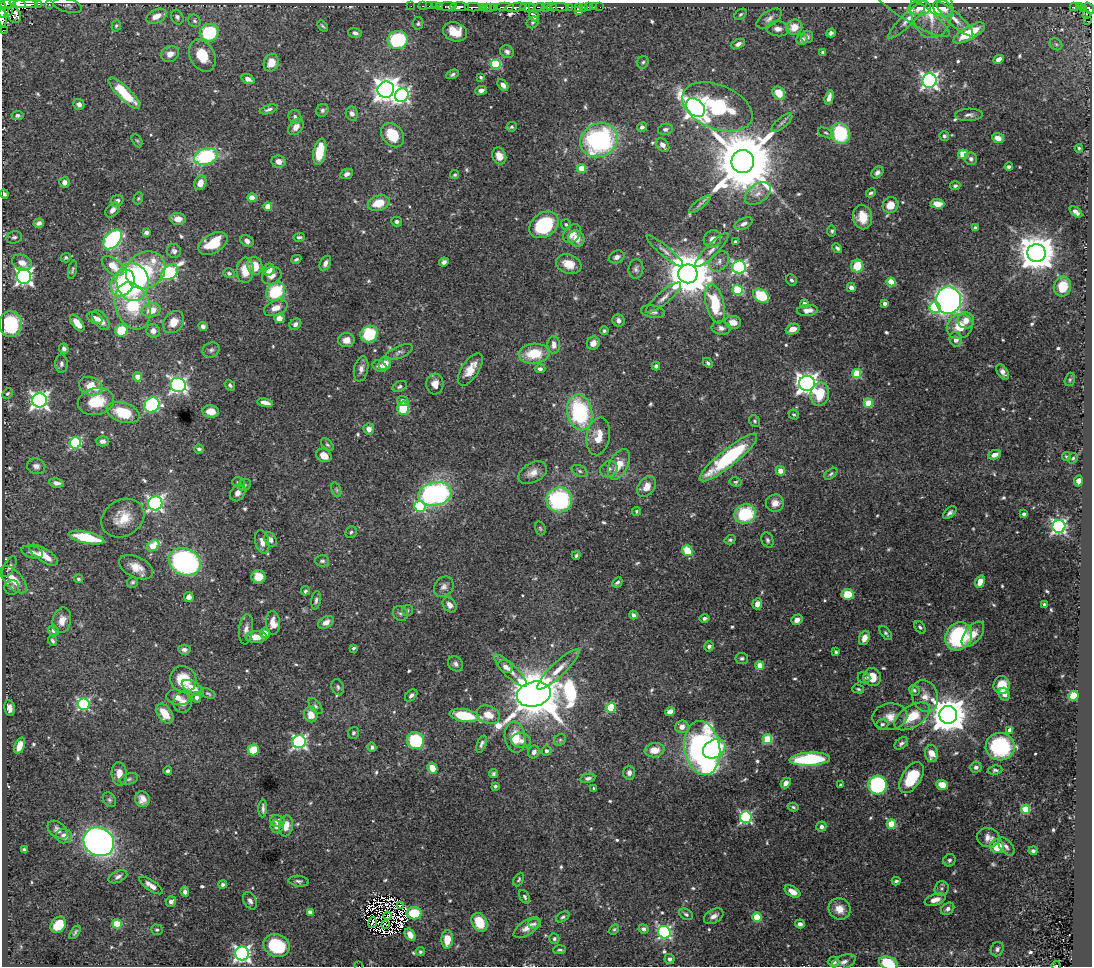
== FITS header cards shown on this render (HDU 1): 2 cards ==
NAXIS1  =                 1090
NAXIS2  =                  964

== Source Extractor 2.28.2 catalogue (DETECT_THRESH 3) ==
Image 1090 x 964 px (HDU 1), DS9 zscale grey, 1 PNG px = 1 image px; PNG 1094 x 968 px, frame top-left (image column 1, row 964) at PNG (2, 3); each listed source drawn as its Kron ellipse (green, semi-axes under 4 px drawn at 4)
Background 0.622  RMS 0.018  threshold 0.0533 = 3 sigma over >= 5 px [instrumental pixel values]
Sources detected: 674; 13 with non-positive FLUX_AUTO (blend fragments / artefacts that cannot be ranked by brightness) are neither listed nor drawn; of the other 661, the 500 brightest by FLUX_AUTO listed and drawn (161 fainter detections omitted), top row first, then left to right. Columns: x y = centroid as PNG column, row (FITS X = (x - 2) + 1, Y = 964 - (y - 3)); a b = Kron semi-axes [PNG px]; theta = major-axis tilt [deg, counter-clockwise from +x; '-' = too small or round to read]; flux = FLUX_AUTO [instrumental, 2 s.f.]
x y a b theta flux
8 4 8 3 9 300
18 4 8 4 -11 440
25 4 13 2 0 430
38 4 3 3 - 26
49 4 3 3 - 3.6
68 6 15 6 -13 5.2
411 6 2 2 - 6.5
422 6 3 2 - 12
429 6 2 2 - 7.5
435 6 2 2 - 3.4
440 7 3 2 - 14
448 7 9 3 0 59
459 7 9 4 -2 440
473 7 8 3 1 300
482 7 2 2 - 9.8
486 7 3 3 - 23
495 7 2 2 - 89
505 7 9 2 1 120
516 7 11 3 9 53
527 7 7 3 -1 270
532 7 3 3 - 140
540 7 5 3 - 140
546 7 5 3 - 94
552 7 5 2 - 260
560 7 9 3 0 75
569 7 3 2 - 77
578 7 3 2 - 28
583 7 2 2 - 6
588 7 2 2 - 5.1
593 7 2 2 - 4.2
600 7 2 2 - 3.1
1074 7 4 2 - 41
1079 7 3 2 - 27
491 8 4 3 - 55
920 8 11 7 2 9.1
943 8 10 8 -25 12
1084 8 3 2 - 6.3
1089 8 6 3 -52 180
2 9 8 2 -88 130
909 9 47 11 -33 19
932 9 29 21 -88 44
578 11 4 4 - 12
8 12 3 2 - 27
740 14 7 4 39 2.1
14 15 8 6 -66 34
1087 15 3 2 - 34
156 16 11 6 24 14
534 16 6 4 -53 5.4
177 17 8 6 -64 3.6
2 18 9 3 -84 39
769 19 14 7 33 6.6
908 19 26 6 45 10
955 19 24 6 -42 11
194 21 6 6 - 2.6
1087 21 3 2 - 6.3
533 22 6 5 - 2.1
418 23 6 5 - 2.1
116 26 6 4 72 2.1
322 26 6 3 -47 2
794 27 8 7 - 17
778 29 11 7 -5 6.7
3 30 3 2 - 31
455 32 12 9 -21 24
209 33 9 9 - 85
355 33 7 5 -15 3.6
831 33 5 4 - 3.6
969 33 18 6 30 49
807 37 6 6 - 4
802 39 6 5 - 5.9
398 40 10 9 - 100
738 44 7 4 24 5
1056 44 7 5 -42 2.9
507 52 7 6 - 4
823 52 4 3 - 3.4
170 54 9 7 26 9.6
202 55 17 12 -62 32
999 59 5 4 - 7.4
643 62 6 5 - 2.5
271 63 9 7 72 16
496 64 5 5 - 85
453 74 7 4 23 2.9
481 77 3 3 - 2.2
248 79 7 4 -21 7.6
929 81 7 7 - 430
503 85 7 4 -49 5.5
386 90 8 8 - 1200
481 90 6 4 8 4.6
124 93 21 6 -45 56
779 93 7 5 -53 26
402 95 7 6 - 310
829 97 7 4 75 7.1
79 104 5 5 - 5.7
717 107 37 22 -22 140
696 108 11 8 -43 990
269 109 9 4 18 3.8
322 110 7 5 59 3.5
352 113 7 6 - 5.3
17 115 6 4 6 2.6
969 115 14 6 2 5.3
295 117 7 6 - 3.6
782 123 13 5 40 4.2
296 127 9 6 50 8.8
511 127 5 4 - 2.3
642 127 5 5 - 3.6
665 129 7 5 13 4.2
826 133 8 4 -23 2.2
840 133 10 9 - 83
393 135 13 10 -53 40
944 136 5 4 - 2.8
998 138 6 5 - 9.9
599 140 19 16 27 220
137 141 7 4 -61 2
663 145 8 5 -48 7.6
1079 148 4 3 - 2
320 152 13 6 79 37
963 154 5 5 - 28
206 156 12 8 18 120
499 156 9 7 -68 13
971 159 6 6 - 3.7
279 161 7 6 - 7.7
743 162 11 11 - 14000
1009 167 4 3 - 2.6
581 169 4 4 - 36
877 172 7 5 43 4.8
347 174 7 5 25 5.2
455 175 4 4 - 2
64 182 5 5 - 7.6
200 183 7 5 67 13
955 186 5 4 - 2.5
871 193 5 4 - 2.5
4 194 4 3 - 2.6
758 194 14 9 34 10
138 198 6 4 68 2
252 198 4 4 - 27
117 201 6 5 - 5.3
379 203 11 7 16 26
700 204 13 4 36 3.6
937 204 7 5 -4 15
890 205 8 7 - 19
268 206 4 4 - 21
112 210 8 5 50 6.4
1076 212 7 4 -39 5.4
862 217 12 9 -78 22
178 219 8 6 -4 11
397 221 5 5 - 3.5
39 223 5 4 - 4
566 224 5 5 - 2.4
744 224 10 5 26 5.1
544 225 16 12 34 95
975 228 4 4 - 3.4
832 231 5 4 - 2.1
146 232 4 4 - 3.9
572 234 11 7 51 10
14 237 8 6 12 3.5
299 237 6 4 3 2.8
112 239 11 7 48 190
576 239 8 7 - 14
712 239 9 8 - 8
247 241 7 5 -33 5.8
735 242 4 3 - 3
213 243 16 9 31 46
837 248 5 4 - 2.8
712 250 23 6 46 9.6
174 251 7 7 - 4.2
665 251 23 5 -40 7.2
1036 253 9 9 - 3300
617 257 8 6 23 5.3
66 258 5 4 - 2.5
296 259 5 3 - 2
719 261 12 8 46 6.7
22 262 10 7 -23 14
444 262 5 4 - 4.1
325 263 8 5 63 5.6
569 264 13 9 -20 17
113 266 13 7 -40 20
255 266 9 7 -78 19
857 266 6 6 - 27
739 267 7 6 - 270
269 269 6 5 - 14
636 269 10 7 84 4.2
72 270 9 4 77 2.3
145 270 20 17 34 90
245 270 12 8 88 20
169 272 9 6 37 190
229 273 6 4 -16 2.6
688 274 9 9 - 5400
272 276 10 8 28 8.1
24 277 7 7 - 450
791 280 6 5 - 3
133 282 19 16 -82 200
891 282 4 4 - 38
123 283 14 11 59 82
851 287 5 4 - 5.7
1063 287 10 8 73 34
738 290 5 5 - 77
276 292 10 8 46 73
761 296 8 6 -35 65
663 298 22 6 40 9.1
948 300 14 12 -89 560
715 304 20 9 -77 59
804 304 4 4 - 6
885 304 4 3 - 5.1
133 306 24 17 -70 87
276 308 12 7 23 11
935 308 6 5 - 130
151 310 9 7 13 20
807 310 10 5 6 10
653 312 12 6 -9 5.5
95 318 8 5 -29 8.1
279 318 5 5 - 11
101 320 11 6 -53 9.7
618 320 6 6 - 6.2
966 320 8 8 - 11
174 322 12 9 51 16
733 322 8 6 -6 12
77 323 10 5 -52 13
11 324 13 11 88 84
295 324 6 5 - 4.3
203 326 4 4 - 4.4
960 326 13 12 - 24
721 328 9 6 -6 5.3
793 329 7 5 22 11
122 330 6 6 - 45
153 331 7 6 - 6.8
604 331 4 4 - 2.6
369 334 9 8 - 65
956 339 7 6 - 8.5
346 340 8 7 - 11
593 343 7 6 - 9.6
554 345 9 6 -85 8.1
64 349 5 4 - 3.6
211 350 8 7 - 3.7
399 352 15 6 23 5.1
534 354 15 10 4 41
385 363 7 6 - 16
708 363 6 4 -45 2.6
61 364 9 6 89 4.1
380 366 7 5 -29 5.5
656 366 4 4 - 3.7
361 369 12 7 79 6.9
470 369 18 8 56 19
540 369 5 4 - 3.2
1003 372 8 5 -57 5.7
857 373 5 4 - 55
138 377 4 4 - 13
1070 379 7 5 74 2.3
807 383 8 7 - 750
435 384 10 8 -87 11
178 385 8 7 - 360
230 385 6 4 -48 3.1
91 386 12 9 -21 27
400 386 7 5 27 2.6
8 393 6 5 - 2.5
820 394 12 9 81 34
39 400 7 7 - 510
96 401 18 13 14 42
403 401 6 5 - 5.8
265 402 8 4 -12 8.1
868 403 4 4 - 42
152 405 8 7 - 180
403 408 7 5 -85 41
211 411 8 6 -4 16
123 412 17 10 -18 47
580 412 18 12 -79 130
794 415 5 4 - 2.2
755 421 6 5 - 2.1
369 429 5 5 - 7.3
598 436 19 11 80 21
102 441 6 5 - 5
75 443 6 5 - 150
327 445 8 4 -44 2.2
199 449 5 4 - 2.7
324 455 8 6 -30 13
994 455 7 4 20 8.5
728 457 36 8 39 130
1067 457 5 3 - 2.1
1073 458 5 4 - 2.1
619 464 16 9 63 22
36 466 9 8 - 5.7
609 469 9 7 40 5.1
580 471 8 5 -27 3.2
780 471 5 4 - 12
533 473 15 9 29 12
831 474 7 4 38 2.5
1078 481 6 4 79 5.4
238 482 6 4 -16 2.1
736 482 6 4 -10 2
57 483 7 4 -6 5.2
245 485 6 5 - 2.1
647 487 11 8 54 15
336 490 7 4 -71 2.1
238 493 9 7 53 6
435 494 17 11 11 280
559 500 13 12 - 140
155 503 7 7 - 350
775 503 9 8 - 9.6
420 507 6 5 - 110
637 511 4 4 - 2.1
950 513 8 4 42 3.6
745 514 11 9 23 77
1024 514 4 4 - 3.6
123 518 22 18 31 31
1059 526 6 6 - 290
540 528 7 5 -73 2.1
351 532 6 5 - 2.4
86 538 18 6 -12 65
270 539 8 5 -56 6.5
730 540 5 4 - 2.4
767 540 8 6 -67 3
262 542 12 7 -77 9.5
153 546 7 5 33 38
687 551 6 5 - 37
32 552 11 6 -17 5.4
44 555 16 6 -32 25
576 555 4 3 - 2.2
322 561 7 5 -1 2.9
185 562 16 13 -26 300
9 567 11 5 62 4.8
136 567 18 10 -25 17
258 577 7 7 - 20
13 579 17 8 -46 22
78 579 4 4 - 2.2
133 582 5 5 - 2.3
617 582 5 3 - 2.7
980 582 6 4 69 13
12 587 7 7 - 3.8
444 587 11 9 48 6.1
305 591 5 4 - 2.4
848 594 6 5 - 32
189 597 5 4 - 7.8
316 600 9 4 82 3.4
757 604 5 5 - 8.7
450 605 8 6 -53 7.4
1044 605 4 3 - 2.3
407 611 6 5 - 2.1
400 613 8 7 - 3.2
633 615 4 3 - 4.1
704 618 5 4 - 3.2
62 620 13 9 77 13
797 620 6 5 - 5.7
326 622 8 5 30 7.8
273 623 12 7 -85 13
920 627 7 5 -53 2.6
246 629 15 7 83 7.5
53 630 5 5 - 5.5
265 633 5 5 - 8
886 633 8 4 -52 2.5
973 634 15 8 51 13
959 636 15 13 55 120
256 637 11 6 1 13
864 638 7 5 68 8.6
52 641 5 4 - 2.8
709 646 5 5 - 3.3
353 648 4 3 - 2.2
184 650 6 5 - 4.6
836 652 4 3 - 2.5
742 658 6 5 - 2.8
456 664 8 7 - 4.3
760 666 4 4 - 32
505 667 8 6 -34 6.1
558 669 28 7 44 17
510 671 22 6 -44 11
872 677 9 8 - 21
864 678 6 5 - 2.3
183 679 14 12 -51 38
1002 685 9 8 - 21
338 687 8 6 -74 3.2
193 688 12 6 -30 14
858 689 6 3 -16 2
914 690 5 5 - 2.5
208 694 8 4 -22 2
534 694 17 12 12 8600
1004 694 6 5 - 5.5
411 695 7 4 44 3.8
925 696 16 13 -72 15
1073 696 5 5 - 84
178 697 12 7 -11 9
196 697 5 4 - 5
183 702 10 9 - 8.6
84 704 6 6 - 170
316 706 9 5 -53 2.9
9 708 8 5 -79 6.3
611 708 5 5 - 64
670 712 5 4 - 12
165 714 11 7 -54 27
311 714 8 6 -69 14
464 715 15 6 -9 56
488 715 12 9 -19 17
948 715 9 9 - 3300
912 716 20 10 32 37
890 717 17 13 9 14
882 724 6 5 - 3
682 727 7 6 - 8.1
1010 730 4 4 - 14
353 733 6 5 - 2.9
515 737 15 10 -80 28
767 739 5 4 - 61
415 740 9 8 - 82
560 740 7 5 44 2.4
521 741 10 7 -5 6.7
299 742 6 6 - 300
901 743 7 5 33 3.6
481 744 9 4 69 3.6
20 746 8 5 68 14
372 747 4 4 - 2.9
1000 747 14 13 - 100
702 748 27 18 -81 560
714 749 12 9 29 89
253 750 5 5 - 36
654 750 10 7 8 16
546 751 5 5 - 4
534 752 6 5 - 4.9
931 753 8 6 -87 16
810 759 20 6 3 120
976 767 6 5 - 3.1
432 768 5 4 - 18
995 770 7 4 9 2.5
168 771 4 3 - 2.9
629 773 7 6 - 5.9
119 774 12 7 -86 14
493 774 4 4 - 2.5
911 777 17 9 57 56
588 778 7 4 12 3.7
129 779 9 5 17 3.1
786 783 6 4 50 7.9
841 785 4 3 - 3.5
878 785 9 9 - 170
942 785 6 5 - 16
495 786 3 3 - 2.3
594 789 3 3 - 2.1
142 799 8 7 - 8.3
109 800 8 6 -56 2.8
793 807 5 3 - 2.1
263 808 9 3 89 3.4
1025 809 5 4 - 60
746 817 6 6 - 180
277 821 7 5 -11 9.5
891 824 4 4 - 55
277 826 6 6 - 8
286 826 10 7 80 14
821 826 5 5 - 4.6
58 830 11 7 -38 6.7
64 836 8 7 - 10
988 838 11 9 -11 9.5
99 842 16 14 -32 590
997 846 7 6 - 31
1006 847 11 6 -49 4.6
24 850 4 3 - 2
1033 851 4 4 - 3.1
949 860 6 6 - 2.8
118 877 10 5 25 4.5
519 879 7 4 61 2.3
299 881 10 5 -7 3.6
896 881 4 3 - 2.3
151 885 14 5 -34 8.2
223 885 4 4 - 3.3
942 888 7 7 - 3.1
185 892 5 4 - 4.6
792 892 9 5 -30 13
525 897 7 4 -59 2.7
935 900 11 5 17 7.9
171 901 5 5 - 5.1
250 901 9 6 -60 4.6
400 906 3 2 - 2.7
839 909 11 10 - 14
948 909 7 5 37 3.9
310 912 4 4 - 7.3
414 913 8 6 0 43
686 914 7 5 -30 3
387 916 4 3 - 3.1
714 916 10 6 28 7.9
563 917 7 4 31 2.6
757 917 5 4 - 50
372 922 5 2 - 3.2
479 922 10 7 -58 36
117 924 5 4 - 48
385 924 3 2 - 2.1
534 924 6 5 - 3
800 924 5 4 - 4.5
58 925 9 7 54 30
527 928 15 7 34 11
614 929 5 4 - 2
643 929 5 4 - 4.7
157 930 6 5 - 2.4
75 932 7 3 56 2.4
664 932 6 6 - 220
410 935 6 4 -57 9.9
447 939 9 6 88 21
554 939 5 5 - 2.6
277 945 13 11 -23 86
997 949 7 6 - 4.5
560 950 6 4 4 2.3
420 952 4 4 - 2.3
242 953 7 7 - 410
669 959 5 5 - 3.6
834 962 6 5 - 3.9
844 962 12 7 20 6.1
888 963 9 6 -21 48
1056 965 4 2 - 2.1
359 966 2 2 - 4.7
At the frame edge (FLAGS 8, measured only in part): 11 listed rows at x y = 8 4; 18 4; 38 4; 49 4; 1089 8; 2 9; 2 18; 3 30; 888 963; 1056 965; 359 966
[161 fainter detections neither listed nor drawn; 13 non-positive-flux detections neither listed nor drawn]